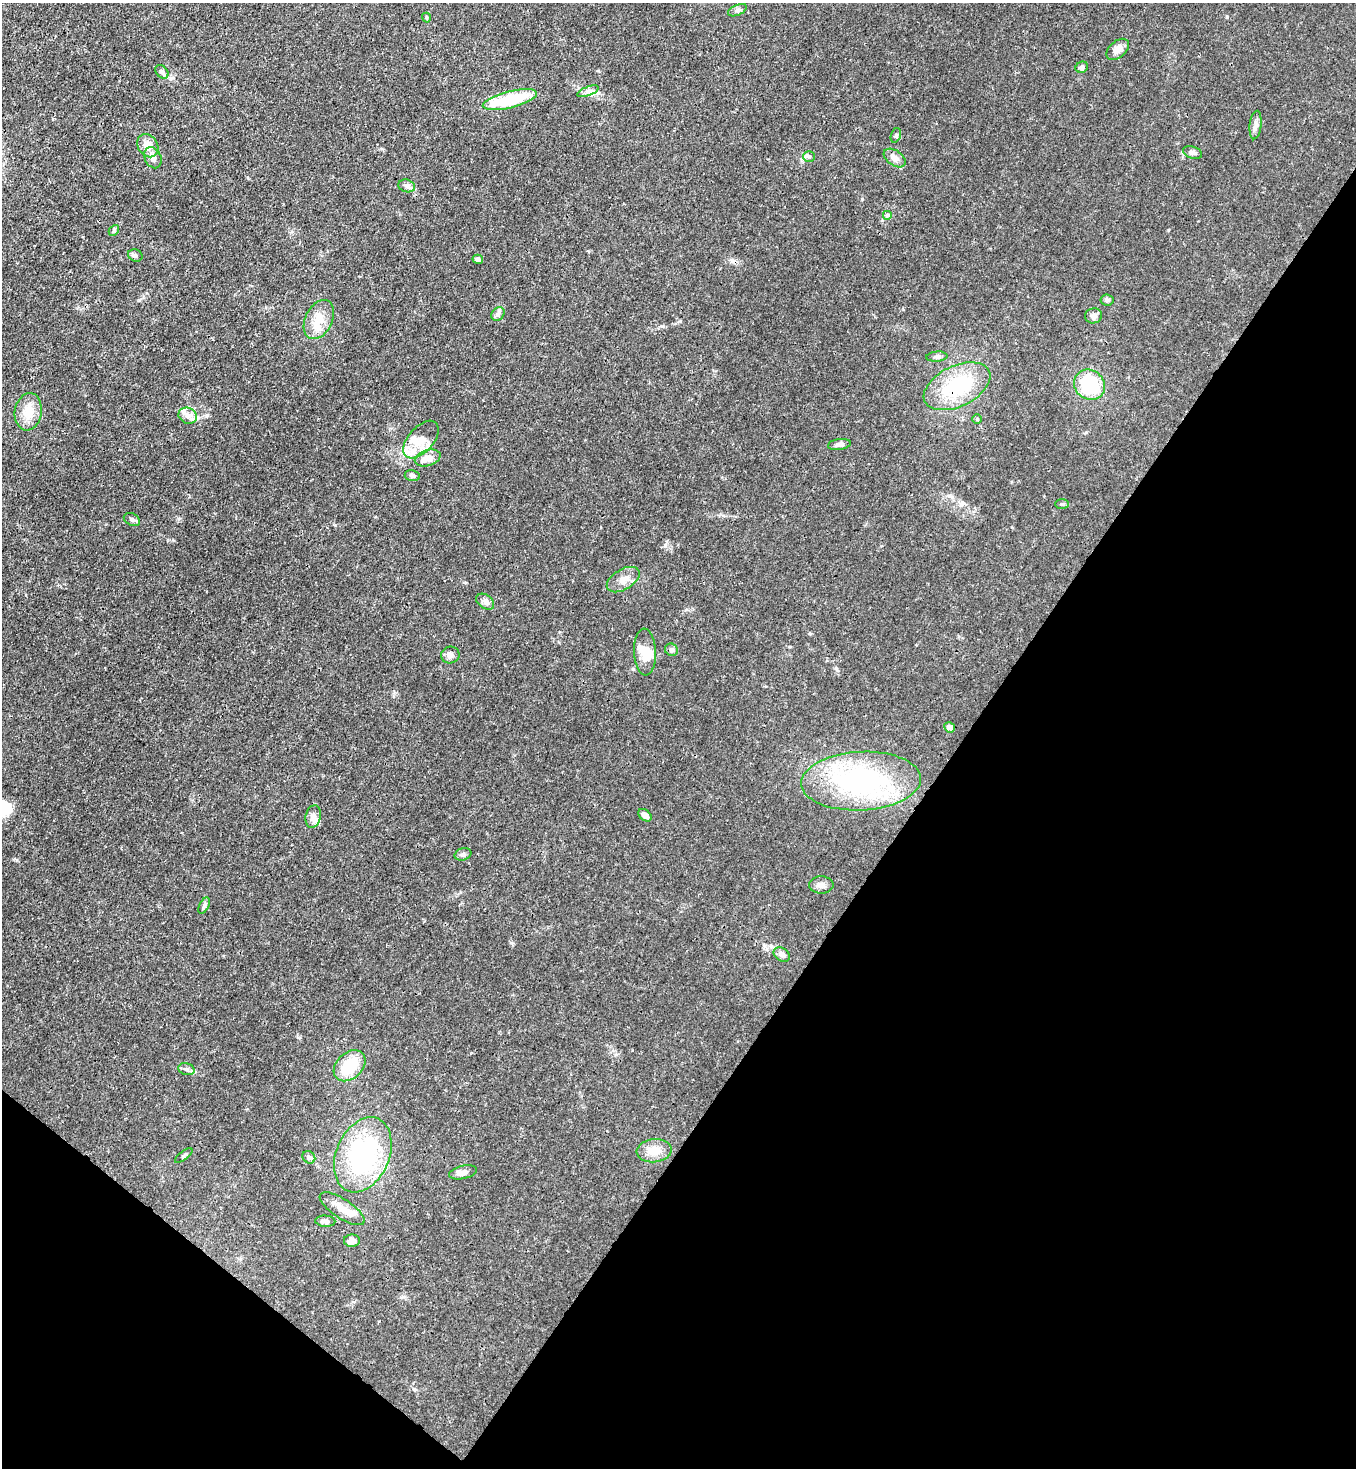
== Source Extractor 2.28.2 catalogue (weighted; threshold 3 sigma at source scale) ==
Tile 15 of 4 x 4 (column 3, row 4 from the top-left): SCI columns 2933-4286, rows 59-1524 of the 6004 x 5981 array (HDU 1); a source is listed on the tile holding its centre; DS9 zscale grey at full resolution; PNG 1358 x 1470 px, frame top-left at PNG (2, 3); each listed source drawn as its Kron ellipse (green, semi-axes under 4 px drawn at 4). Shown black and unused: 34% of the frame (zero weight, under 3 of 4 exposures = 7% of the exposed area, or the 3 px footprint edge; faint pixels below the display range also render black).
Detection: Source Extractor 2.28.2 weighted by HDU 2 'WHT'; one run over the whole footprint, this tile lists its part. Background 0.0199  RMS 0.0026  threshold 0.0119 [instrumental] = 3 sigma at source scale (4.5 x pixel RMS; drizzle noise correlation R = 1.50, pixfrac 1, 0.05/0.05 arcsec/px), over >= 5 px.
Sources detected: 66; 1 cosmic-ray / hot-pixel residue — neither listed nor drawn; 7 inside a brighter listed object's ellipse — not listed separately; the other 58 listed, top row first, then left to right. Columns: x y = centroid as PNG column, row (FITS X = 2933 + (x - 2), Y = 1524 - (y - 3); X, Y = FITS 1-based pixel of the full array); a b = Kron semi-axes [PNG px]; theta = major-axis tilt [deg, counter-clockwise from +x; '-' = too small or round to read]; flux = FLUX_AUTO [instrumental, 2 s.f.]
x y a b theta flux
737 10 10 5 24 0.67
426 18 5 4 - 0.31
1118 49 13 8 41 1.9
1082 67 6 5 - 0.98
162 72 7 5 -47 1.1
588 91 11 4 21 0.97
510 100 28 8 14 15
1256 125 14 6 84 1.2
896 135 7 5 73 0.47
148 146 12 10 -56 2.9
1192 152 10 6 -19 0.82
809 156 6 5 - 0.57
153 158 11 8 -64 1.6
895 158 12 7 -35 1.6
407 186 8 6 -18 0.85
887 215 5 5 - 0.38
114 230 6 4 47 0.39
135 255 7 6 - 0.64
478 259 5 4 - 1
1107 300 6 5 - 0.61
498 314 7 6 - 0.72
1094 316 8 7 - 1.1
319 319 21 13 64 4.4
937 357 10 5 5 0.72
1090 385 16 14 -40 13
957 386 36 20 26 18
28 412 19 13 81 4.1
188 416 9 7 -24 1.5
977 419 5 5 - 0.35
421 440 22 12 48 3.9
839 444 11 5 8 1.1
428 458 13 8 17 2.9
412 476 7 5 -13 0.68
1062 504 7 4 0 0.44
132 520 8 6 -26 0.64
623 580 18 10 31 2.5
485 602 10 6 -37 1.1
671 650 6 6 - 0.72
645 652 23 11 -87 3.5
450 655 9 8 - 1.1
950 727 5 5 - 1.6
861 781 60 29 3 44
645 815 7 5 -40 1.2
313 816 11 7 79 1.5
463 854 8 6 17 0.65
821 885 12 8 1 1.3
204 906 8 4 64 0.56
782 954 9 6 -34 1.1
350 1066 18 13 43 8.6
186 1069 8 6 -16 0.67
654 1151 17 11 7 3.5
363 1155 39 26 67 34
184 1156 10 3 38 0.49
309 1157 7 5 -43 0.6
463 1172 14 6 13 1.4
342 1209 26 9 -33 3.7
325 1221 10 5 -3 1
352 1241 8 6 0 1.8
Overlapping masked pixels (flux is a lower limit): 1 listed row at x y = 957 386
Unlisted compact peaks at least as high as the median listed source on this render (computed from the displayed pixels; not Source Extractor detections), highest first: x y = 862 199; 1168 230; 662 326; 836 668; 963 503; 665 545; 512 943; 414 1389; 680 321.